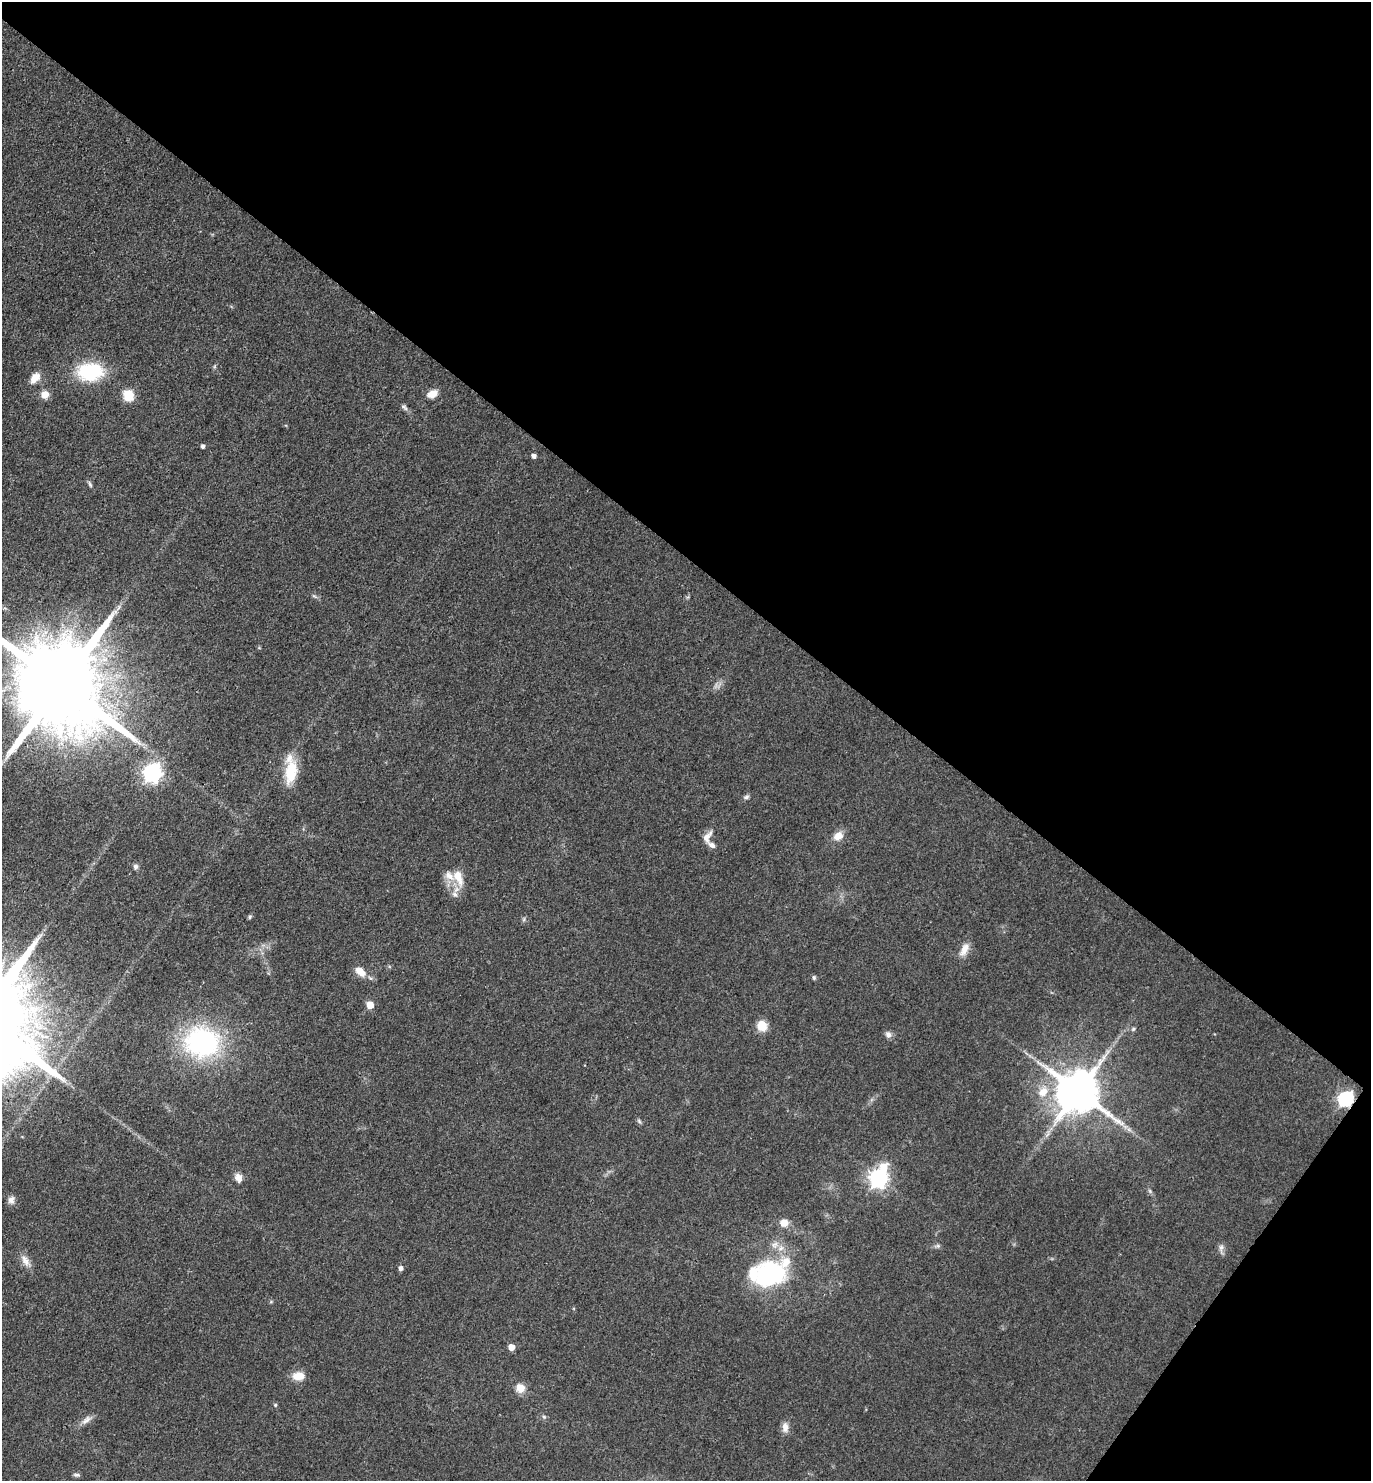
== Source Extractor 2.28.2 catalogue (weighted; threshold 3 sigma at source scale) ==
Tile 8 of 4 x 4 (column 4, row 2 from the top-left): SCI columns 4401-5769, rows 2959-4437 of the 5922 x 5917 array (HDU 1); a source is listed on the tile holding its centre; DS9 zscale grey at full resolution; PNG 1373 x 1483 px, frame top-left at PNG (2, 2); no overlay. Shown black and unused: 40% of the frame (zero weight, under 3 of 4 exposures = <1% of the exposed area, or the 3 px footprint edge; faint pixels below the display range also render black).
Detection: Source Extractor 2.28.2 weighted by HDU 2 'WHT'; one run over the whole footprint, this tile lists its part. Background 0.071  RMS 0.0061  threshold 0.0277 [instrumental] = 3 sigma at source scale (4.5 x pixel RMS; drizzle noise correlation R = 1.50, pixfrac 1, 0.05/0.05 arcsec/px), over >= 5 px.
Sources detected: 58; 3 inside a brighter listed object's ellipse — not listed separately; the other 55 listed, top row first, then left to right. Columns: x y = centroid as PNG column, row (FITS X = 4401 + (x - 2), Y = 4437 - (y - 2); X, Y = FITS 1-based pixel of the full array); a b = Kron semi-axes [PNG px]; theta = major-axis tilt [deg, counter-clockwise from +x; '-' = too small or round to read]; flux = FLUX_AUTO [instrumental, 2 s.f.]
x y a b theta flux
90 372 32 21 3 38
35 378 15 9 50 6.4
432 394 11 8 24 6.8
45 395 6 5 - 11
129 395 6 6 - 38
404 407 12 4 -41 1.8
203 446 4 4 - 1.7
534 456 4 4 - 2.5
90 484 9 4 -66 1.3
314 596 8 4 -35 1.3
118 607 9 4 81 1.7
60 684 29 20 -40 17000
291 772 31 14 81 20
152 773 8 8 - 220
746 797 7 6 - 1.6
838 836 13 10 30 6
707 837 17 8 59 5.4
712 845 11 6 -34 3.1
135 866 7 7 - 1.7
458 877 24 11 -67 10
455 894 10 8 -68 3.3
250 917 6 5 - 0.96
524 919 6 4 72 1
964 949 19 9 63 6.3
360 971 14 9 -42 7.5
814 977 6 5 - 1.1
370 1005 5 5 - 11
762 1026 11 9 -58 11
1133 1029 5 5 - 1.1
888 1034 8 7 - 2.8
202 1042 48 41 -7 89
1043 1092 15 12 48 9.6
1078 1092 13 12 - 2900
1346 1099 7 6 - 150
639 1121 7 4 -46 1.1
1129 1130 7 4 -19 1.7
238 1178 11 9 -69 4.2
878 1178 8 7 - 320
1150 1191 7 4 -71 1.1
11 1200 10 8 77 3
784 1223 10 9 - 5.7
775 1245 11 9 36 4.3
938 1246 7 5 6 1.4
1221 1248 10 7 74 2.5
25 1261 14 9 -28 4.5
401 1268 5 5 - 2.4
768 1274 39 26 6 81
511 1347 5 5 - 7.5
298 1376 15 10 1 7.3
520 1388 10 9 - 7.2
275 1405 5 5 - 0.92
544 1417 6 5 - 1.1
86 1420 17 7 40 3.9
785 1427 14 8 -88 4.3
76 1475 9 5 -5 1.4
Overlapping masked pixels (flux is a lower limit): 1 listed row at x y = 1346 1099
Isophote crosses this tile's border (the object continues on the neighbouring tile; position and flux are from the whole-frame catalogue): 1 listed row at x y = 60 684